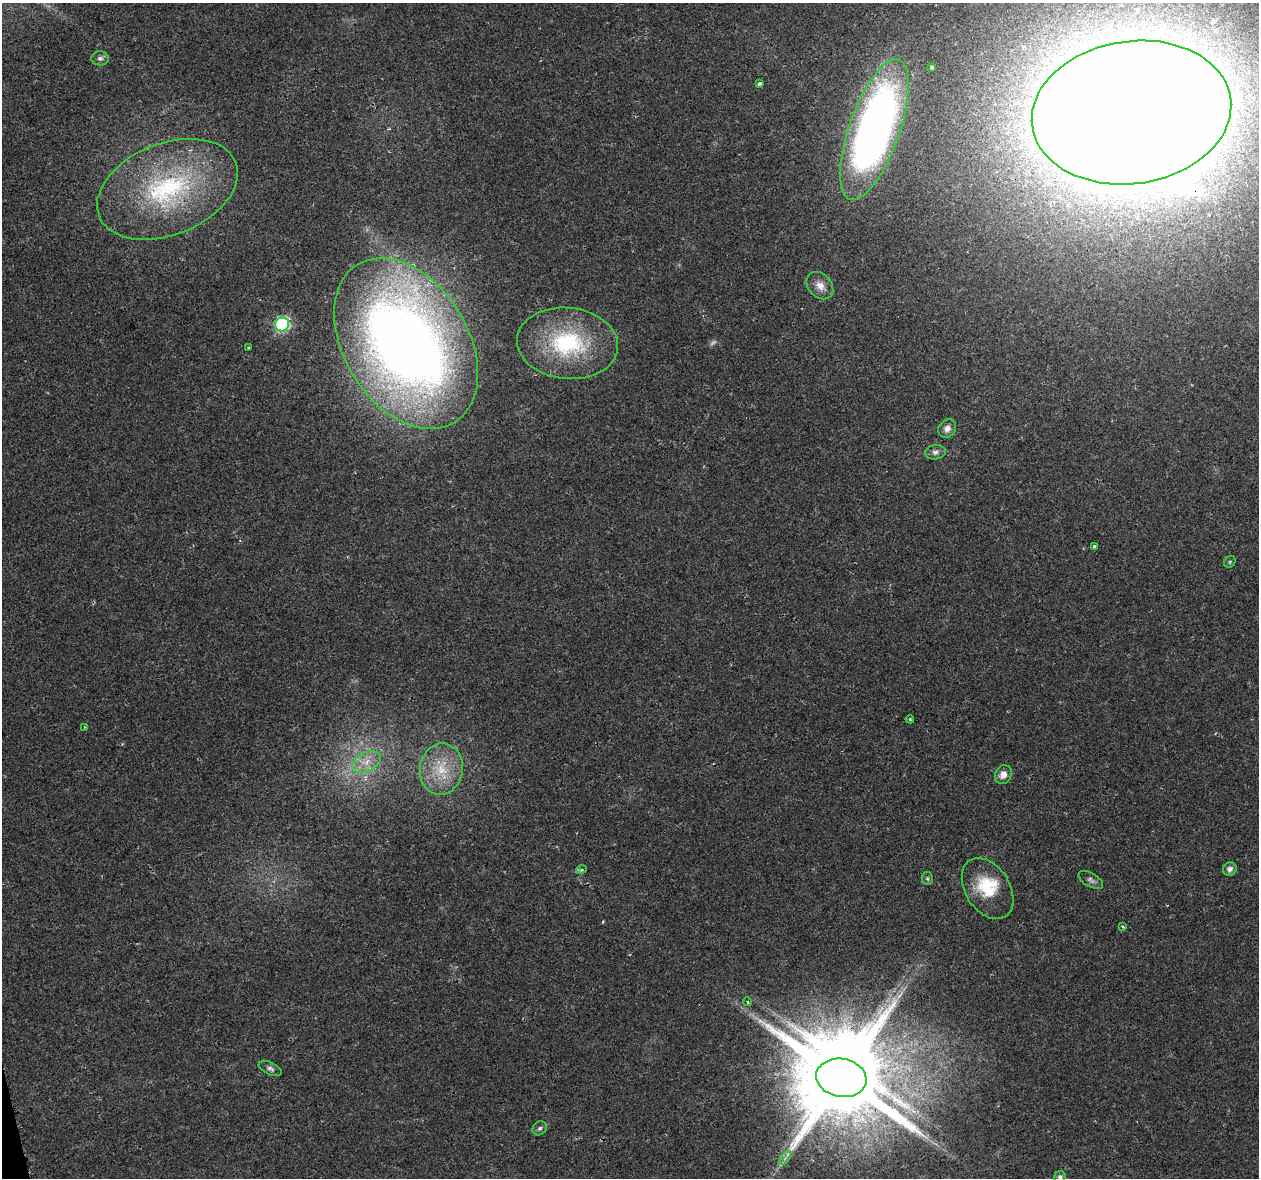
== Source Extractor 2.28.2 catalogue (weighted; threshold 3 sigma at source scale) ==
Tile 7 of 4 x 4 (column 3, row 2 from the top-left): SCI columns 2528-3784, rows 2438-3613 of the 5057 x 4923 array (HDU 1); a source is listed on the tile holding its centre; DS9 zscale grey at full resolution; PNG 1261 x 1180 px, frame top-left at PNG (2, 3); each listed source drawn as its Kron ellipse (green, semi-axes under 4 px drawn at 4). Shown black and unused: <1% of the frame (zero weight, under 2 of 3 exposures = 3% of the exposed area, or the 3 px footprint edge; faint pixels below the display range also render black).
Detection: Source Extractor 2.28.2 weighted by HDU 2 'WHT'; one run over the whole footprint, this tile lists its part. Background 0.0296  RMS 0.0032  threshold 0.0145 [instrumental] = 3 sigma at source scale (4.5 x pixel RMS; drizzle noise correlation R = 1.50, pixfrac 1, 0.0396/0.0396 arcsec/px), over >= 5 px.
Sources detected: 36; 1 too faint to see at this stretch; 1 inside a brighter object's white glare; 1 long thin detection or spike segment (spike, bleed or trail) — neither listed nor drawn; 1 inside a brighter listed object's ellipse — not listed separately; the other 32 listed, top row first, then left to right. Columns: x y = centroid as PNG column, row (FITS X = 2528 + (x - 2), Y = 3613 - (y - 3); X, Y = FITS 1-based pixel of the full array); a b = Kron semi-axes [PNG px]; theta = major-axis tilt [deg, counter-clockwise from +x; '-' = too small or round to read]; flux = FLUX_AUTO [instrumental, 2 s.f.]
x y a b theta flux
100 58 8 7 - 1.1
932 67 4 3 - 1.1
759 84 4 3 - 0.6
1132 113 100 71 8 2500
874 130 74 25 70 210
167 189 73 46 22 56
820 286 15 11 -47 3.1
282 324 7 7 - 52
567 343 51 35 -5 36
406 344 93 62 -58 370
248 347 3 3 - 1
947 428 10 8 48 1.8
935 452 10 7 8 1.3
1095 546 4 3 - 0.51
1230 562 6 5 - 0.48
910 719 4 3 - 0.37
85 727 3 3 - 0.37
366 762 15 9 28 4.1
441 769 26 21 80 12
1003 774 10 8 61 2.3
1230 869 7 6 - 1.4
581 870 5 3 - 0.42
927 878 6 5 - 0.59
1091 880 13 6 -30 1.2
988 889 33 22 -58 14
1123 926 4 2 - 0.34
748 1002 4 4 - 0.63
270 1069 12 6 -25 1.1
841 1078 25 19 -10 5900
540 1128 7 6 - 0.75
785 1158 8 4 53 1
1060 1177 6 5 - 0.93
Overlapping masked pixels (flux is a lower limit): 2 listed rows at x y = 1132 113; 841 1078
Isophote crosses this tile's border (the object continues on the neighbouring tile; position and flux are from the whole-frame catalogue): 1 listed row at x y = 1060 1177